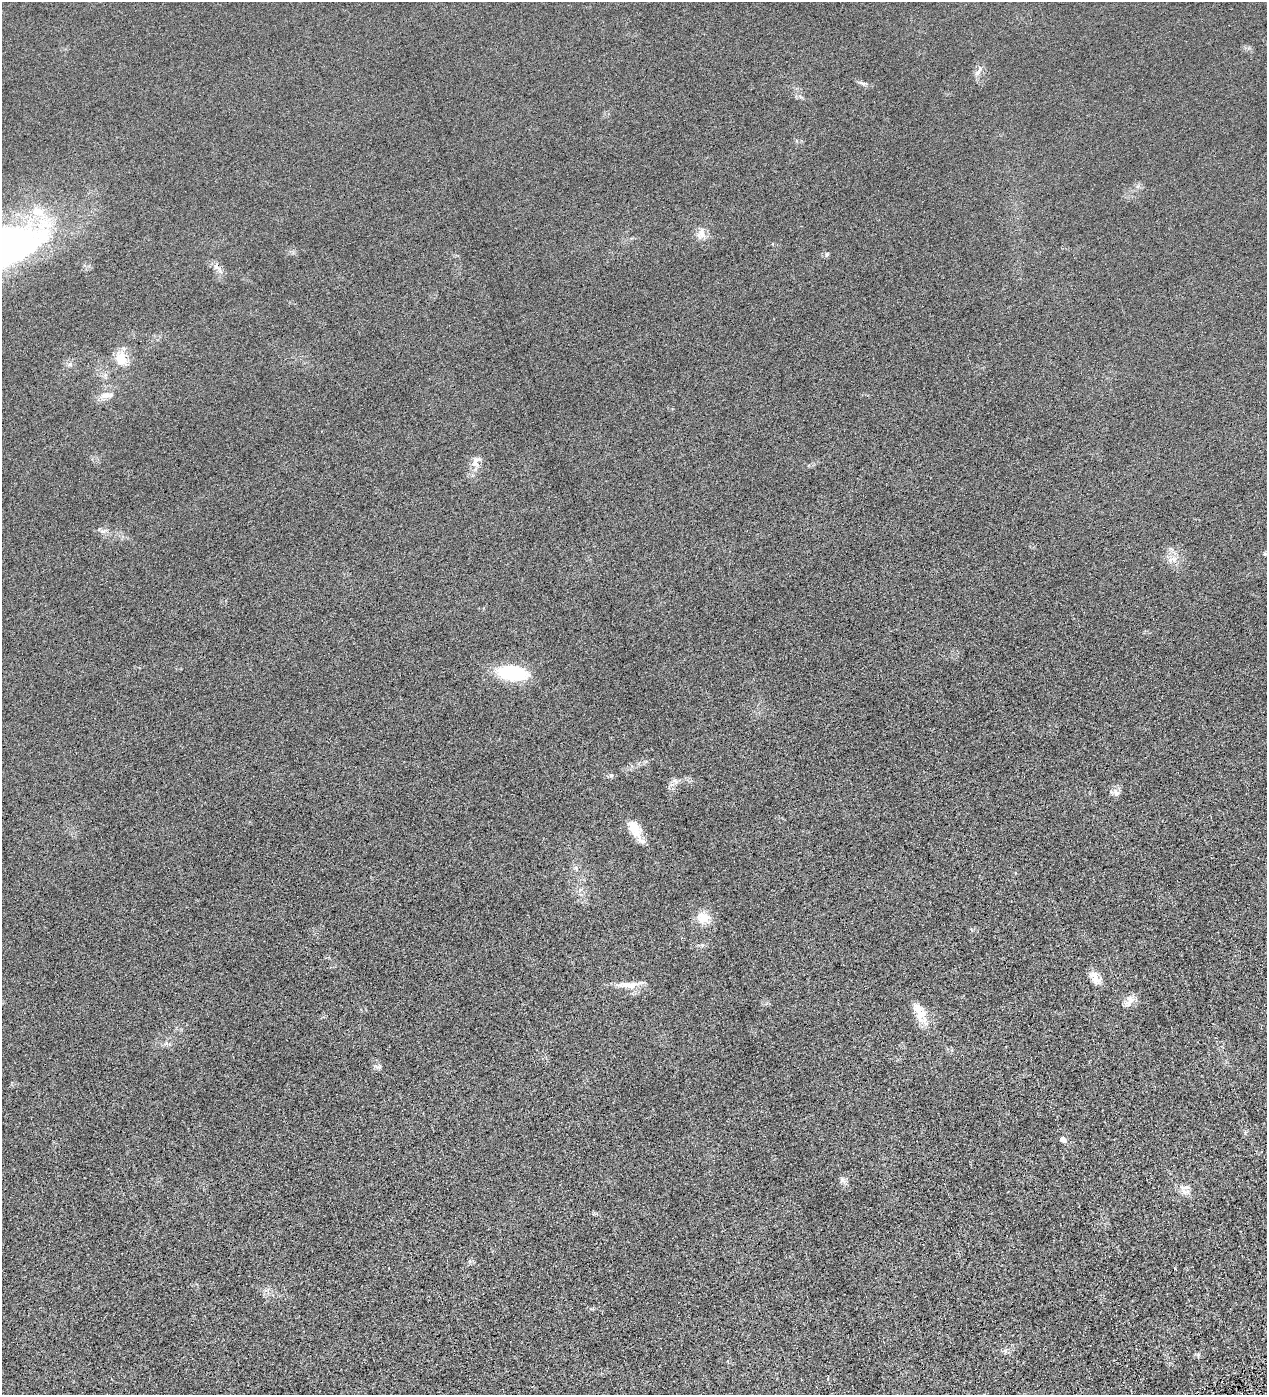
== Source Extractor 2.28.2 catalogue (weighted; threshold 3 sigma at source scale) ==
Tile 6 of 4 x 4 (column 2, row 2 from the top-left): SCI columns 1427-2691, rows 2789-4181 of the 5513 x 5577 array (HDU 1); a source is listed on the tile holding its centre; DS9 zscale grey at full resolution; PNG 1269 x 1397 px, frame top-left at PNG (2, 2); no overlay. Shown black and unused: <1% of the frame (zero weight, under 4 of 8 exposures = <1% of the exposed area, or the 3 px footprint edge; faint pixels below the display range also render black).
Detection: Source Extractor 2.28.2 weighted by HDU 2 'WHT'; one run over the whole footprint, this tile lists its part. Background 0.0133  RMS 0.0042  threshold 0.0173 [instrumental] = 3 sigma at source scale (4.09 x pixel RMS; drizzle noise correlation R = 1.36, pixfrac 0.8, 0.05/0.05 arcsec/px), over >= 5 px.
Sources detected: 29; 1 inside a brighter listed object's ellipse — not listed separately; the other 28 listed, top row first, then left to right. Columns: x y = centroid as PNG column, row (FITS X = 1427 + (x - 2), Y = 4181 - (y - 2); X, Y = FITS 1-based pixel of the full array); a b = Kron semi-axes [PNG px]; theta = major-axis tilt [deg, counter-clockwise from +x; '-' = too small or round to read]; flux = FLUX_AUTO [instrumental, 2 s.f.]
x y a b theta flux
978 71 19 6 64 1.9
863 83 9 4 -9 0.91
701 233 13 10 72 3.5
20 252 48 19 28 29
827 254 7 5 73 0.65
216 267 18 6 -42 2.2
121 359 20 15 -63 6.4
106 395 20 8 3 3.3
476 461 17 9 59 3.4
102 531 9 4 0 1.1
1265 554 5 5 - 0.61
1174 559 8 6 90 1.6
513 673 36 17 -7 20
611 775 6 4 18 0.62
675 781 10 5 -45 0.98
1116 792 12 9 -68 1.9
634 828 23 14 -58 6.8
703 918 18 13 -15 5.9
1095 977 18 10 -77 4.1
630 986 31 9 17 4.3
1129 1000 17 11 77 2.9
920 1013 31 12 -61 7
166 1043 7 4 71 0.73
378 1067 8 4 0 0.82
1063 1139 7 5 -22 2.3
842 1179 10 6 -73 1.3
1185 1192 16 9 -23 2.8
1175 1269 4 2 - 0.25
Isophote crosses this tile's border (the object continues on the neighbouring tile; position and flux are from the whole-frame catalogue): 1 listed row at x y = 20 252
Unlisted compact peaks at least as high as the median listed source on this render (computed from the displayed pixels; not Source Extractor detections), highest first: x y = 1245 1133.